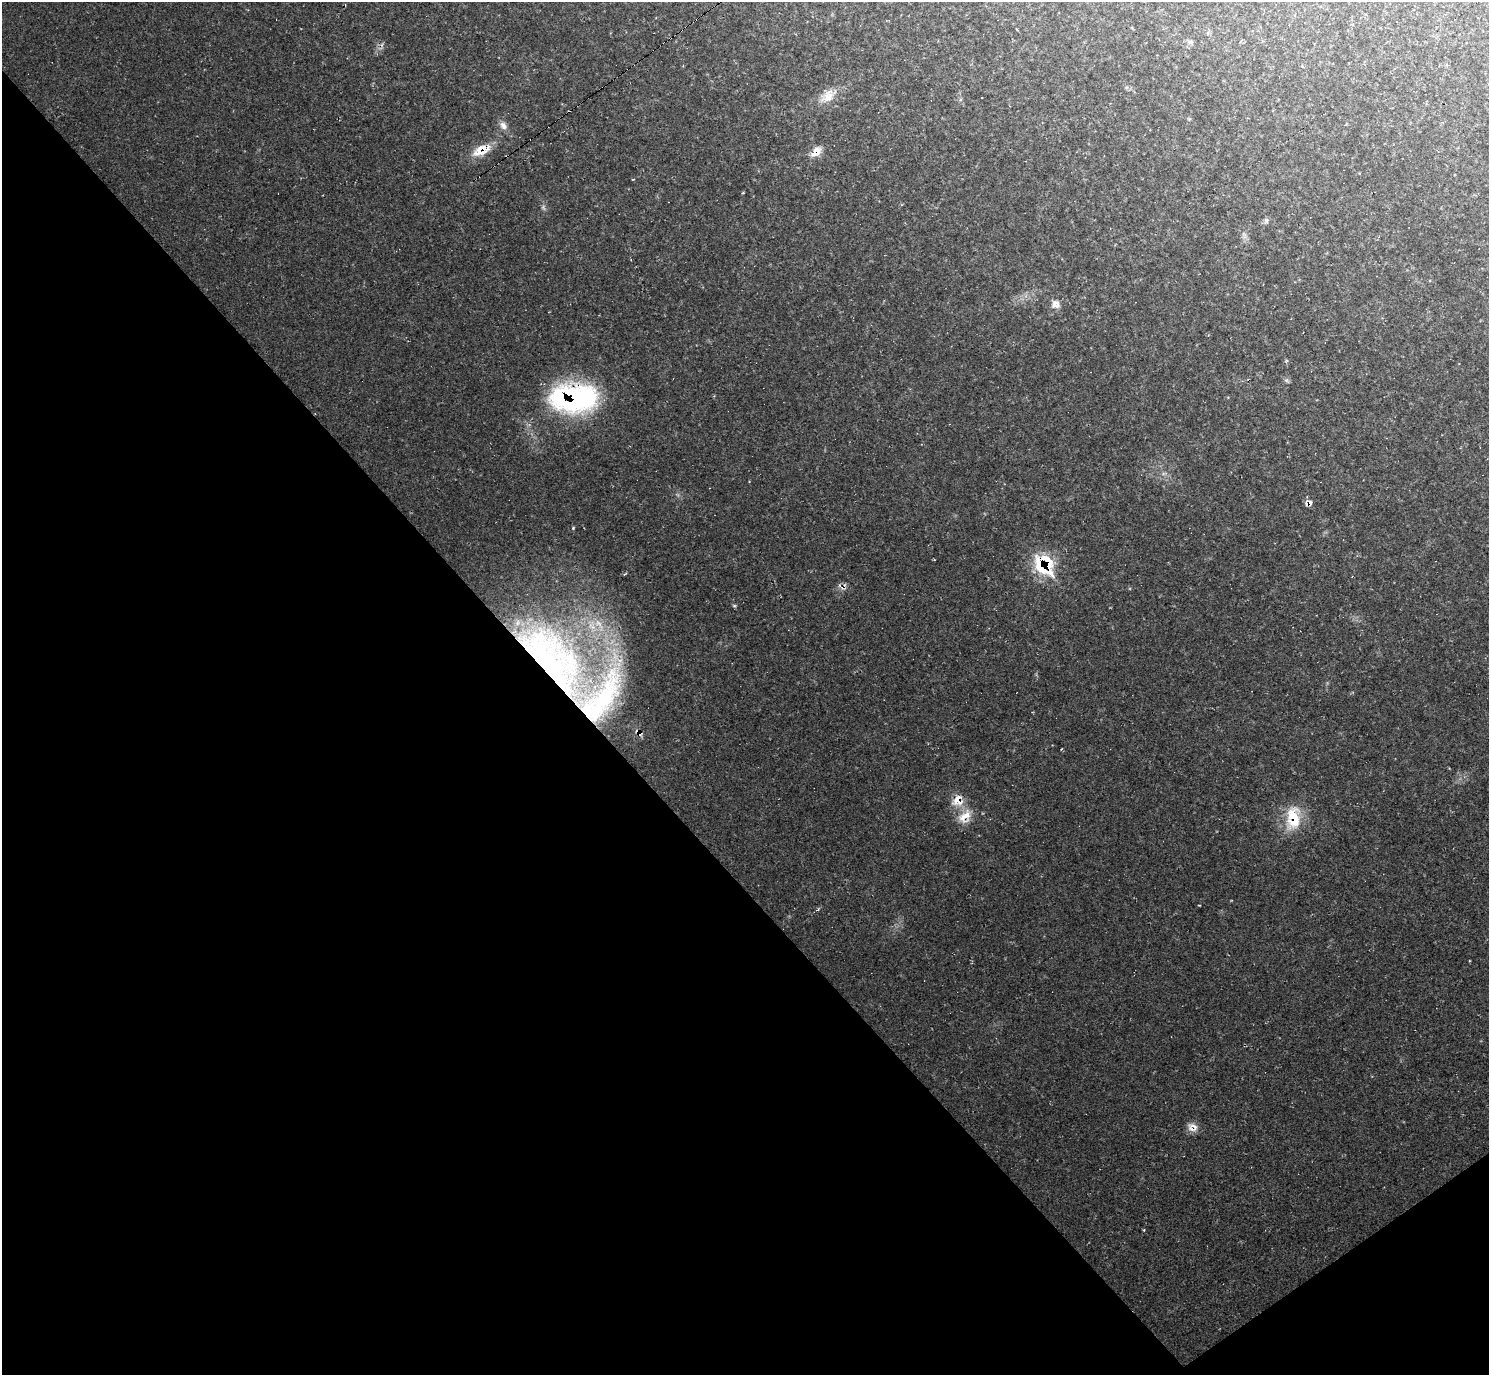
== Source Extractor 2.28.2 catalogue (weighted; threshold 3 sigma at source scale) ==
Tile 14 of 4 x 4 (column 2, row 4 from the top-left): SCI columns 1496-2982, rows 304-1676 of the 5955 x 5951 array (HDU 1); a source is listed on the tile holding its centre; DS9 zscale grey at full resolution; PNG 1491 x 1377 px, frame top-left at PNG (2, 2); no overlay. Shown black and unused: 40% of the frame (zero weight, under 2 of 3 exposures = <1% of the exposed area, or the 3 px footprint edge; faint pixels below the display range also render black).
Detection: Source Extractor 2.28.2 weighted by HDU 2 'WHT'; one run over the whole footprint, this tile lists its part. Background 0.0347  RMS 0.0065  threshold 0.0292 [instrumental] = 3 sigma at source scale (4.5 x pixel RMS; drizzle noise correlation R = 1.50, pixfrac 1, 0.05/0.05 arcsec/px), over >= 5 px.
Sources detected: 33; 2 too faint to see at this stretch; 1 inside a brighter object's white glare — not listed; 4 inside a brighter listed object's ellipse — not listed separately; the other 26 listed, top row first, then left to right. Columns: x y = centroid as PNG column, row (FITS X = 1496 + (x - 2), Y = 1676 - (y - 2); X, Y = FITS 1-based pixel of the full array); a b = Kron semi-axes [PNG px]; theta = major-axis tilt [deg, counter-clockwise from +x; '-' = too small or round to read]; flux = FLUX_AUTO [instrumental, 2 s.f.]
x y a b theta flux
1017 30 3 2 - 0.5
1190 41 10 4 -11 1.5
828 96 26 15 34 12
503 125 12 9 -60 4.6
481 150 26 13 25 15
816 152 17 10 46 7
543 208 10 5 -53 1.6
1266 221 9 6 61 1.8
1244 235 10 6 -50 2.5
1056 304 12 11 - 5.1
1287 380 8 5 -51 1.4
573 398 57 34 0 120
1309 503 11 6 30 3.3
573 528 5 4 - 0.71
934 560 3 2 - 0.58
1042 566 35 20 -53 36
842 589 10 3 -21 1.3
734 606 6 4 -20 0.91
592 626 27 15 -70 22
546 661 96 45 -57 180
638 732 9 4 -39 2.1
1061 749 3 2 - 0.48
957 801 18 16 70 11
965 816 25 16 45 13
1293 818 36 21 83 27
1192 1127 14 11 -27 5.8
Overlapping masked pixels (flux is a lower limit): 11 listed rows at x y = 481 150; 816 152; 573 398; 1309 503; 1042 566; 546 661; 638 732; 957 801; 965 816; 1293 818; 1192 1127